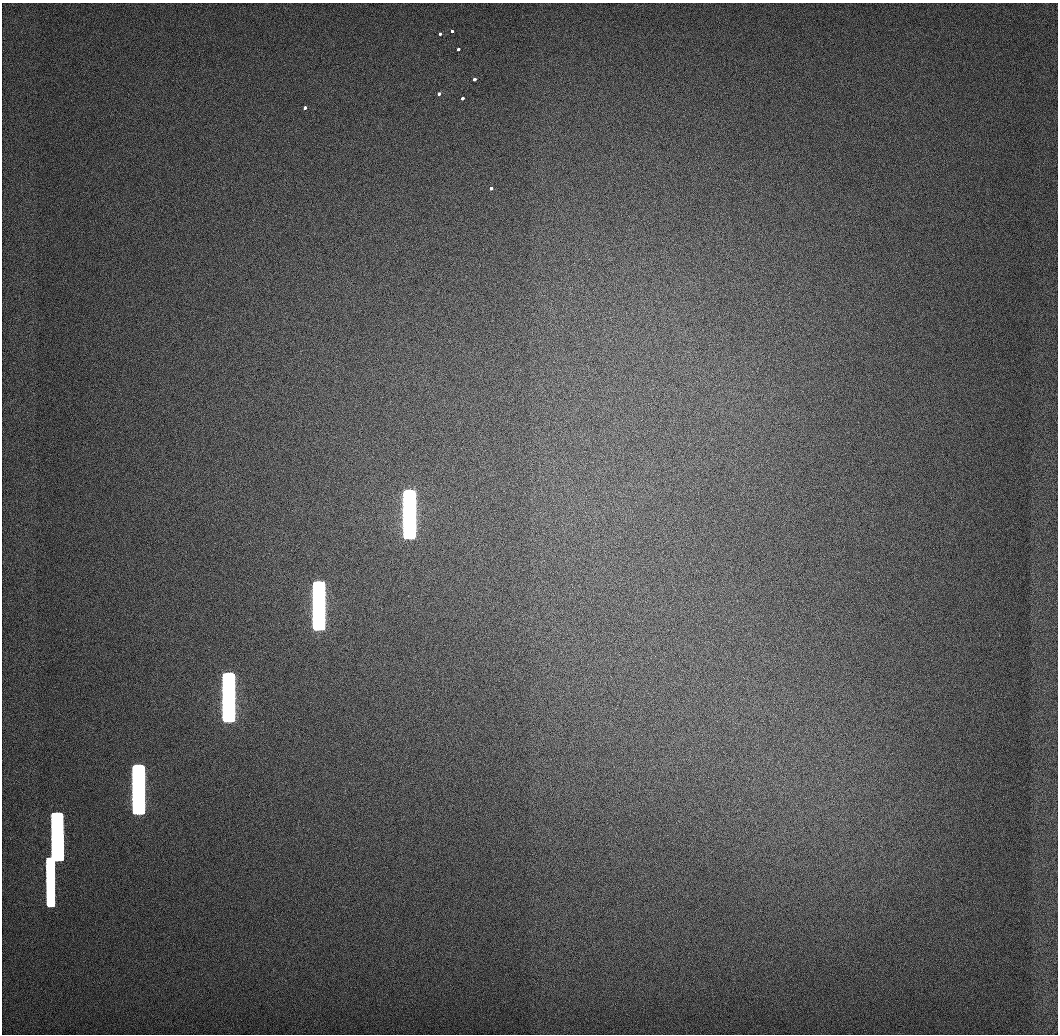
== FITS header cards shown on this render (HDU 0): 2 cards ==
NAXIS1  =                 1056 / Length of Axis 1 (Serial)
NAXIS2  =                 1032 / Length of Axis 2 (Parallel)

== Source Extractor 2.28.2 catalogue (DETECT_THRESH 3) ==
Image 1056 x 1032 px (HDU 0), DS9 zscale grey, 1 PNG px = 1 image px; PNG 1060 x 1036 px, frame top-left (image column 1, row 1032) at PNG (2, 3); no overlay
Background 509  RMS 3.5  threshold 10.4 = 3 sigma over >= 5 px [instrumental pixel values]
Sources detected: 14; all 14 listed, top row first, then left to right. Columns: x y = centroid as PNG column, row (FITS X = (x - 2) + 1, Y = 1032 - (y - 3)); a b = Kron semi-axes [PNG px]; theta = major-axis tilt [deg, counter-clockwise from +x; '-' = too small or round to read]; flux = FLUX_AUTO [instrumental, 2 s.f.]
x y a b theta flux
452 31 3 3 - 1.5e+03
440 34 3 3 - 1.6e+03
458 49 3 3 - 2.1e+03
474 79 3 3 - 2.6e+03
439 94 3 3 - 2.6e+03
462 98 3 3 - 2.7e+03
305 108 3 3 - 2.4e+03
491 188 3 3 - 3.1e+03
409 514 46 10 -90 1.9e+06
319 606 46 10 -90 1.8e+06
228 697 46 10 -90 1.5e+06
138 789 46 10 -90 1.1e+06
57 836 46 10 -90 6.9e+05
50 881 47 6 -90 3.5e+05